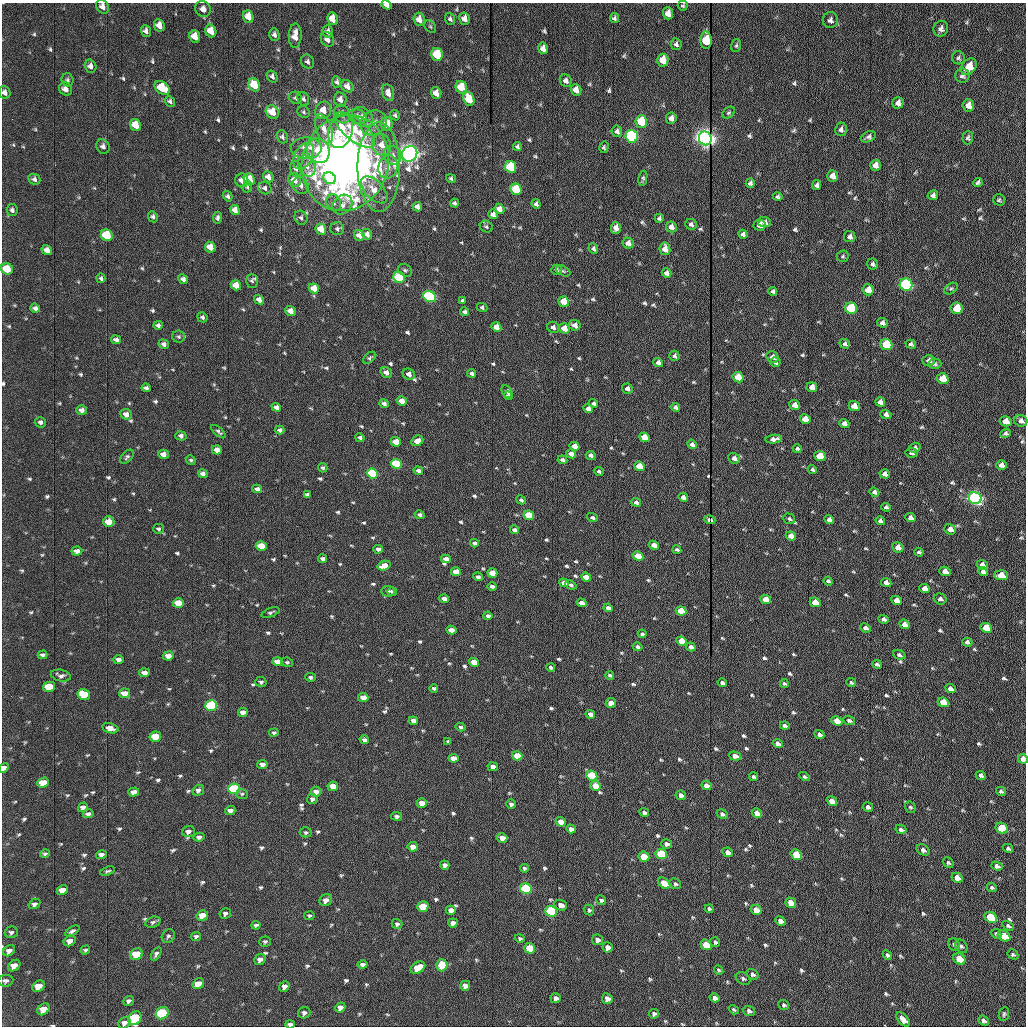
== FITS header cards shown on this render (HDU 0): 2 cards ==
NAXIS1  =                 1024 /fastest changing axis
NAXIS2  =                 1024 /next to fastest changing axis

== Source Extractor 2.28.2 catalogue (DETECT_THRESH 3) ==
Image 1024 x 1024 px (HDU 0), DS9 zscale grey, 1 PNG px = 1 image px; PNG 1028 x 1028 px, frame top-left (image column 1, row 1024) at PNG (2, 3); each listed source drawn as its Kron ellipse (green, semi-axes under 4 px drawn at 4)
Background 1170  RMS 12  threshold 36.4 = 3 sigma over >= 5 px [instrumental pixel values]
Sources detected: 726; of the 726, the 500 brightest by FLUX_AUTO listed and drawn (226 fainter detections omitted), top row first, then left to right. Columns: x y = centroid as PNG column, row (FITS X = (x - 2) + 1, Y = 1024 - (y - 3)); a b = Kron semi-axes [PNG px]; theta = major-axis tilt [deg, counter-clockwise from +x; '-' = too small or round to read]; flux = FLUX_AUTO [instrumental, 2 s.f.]
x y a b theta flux
387 5 5 4 - 4400
683 6 5 5 - 1400
103 7 7 6 - 4900
203 9 8 7 - 5100
668 13 6 5 - 6500
248 17 6 5 - 9200
614 18 5 4 - 1700
332 19 6 5 - 10000
419 19 6 5 - 6600
450 19 6 4 -70 1700
464 19 6 5 - 5700
830 20 8 7 - 3100
159 25 6 5 - 7900
430 26 7 5 -54 1400
941 29 8 7 - 3700
146 31 6 5 - 3300
211 31 6 5 - 12000
328 31 6 5 - 3400
274 35 6 5 - 2400
195 36 6 5 - 9100
295 36 12 6 88 10000
327 39 8 6 -60 4800
706 40 9 5 -90 28000
676 44 6 5 - 2000
736 46 6 5 - 1400
543 48 6 4 -77 4800
437 54 6 5 - 41000
958 58 6 6 - 1800
663 60 6 5 - 14000
308 62 7 6 - 2500
90 66 6 5 - 4100
969 67 9 6 50 13000
272 76 6 5 - 2400
962 76 7 7 - 2600
68 80 6 6 - 1800
566 81 6 5 - 3500
337 82 6 4 -83 1700
254 85 7 5 -63 21000
347 86 7 5 -44 4400
461 87 6 5 - 27000
162 88 8 5 -37 28000
65 89 7 6 - 5500
576 90 6 5 - 7000
5 92 7 5 -67 3500
388 93 9 5 -77 5100
436 93 6 5 - 7900
296 98 7 6 - 2100
303 99 7 5 -65 2200
340 99 7 6 - 4800
469 99 7 5 -69 23000
170 101 5 5 - 1900
898 103 5 5 - 4100
968 105 6 6 - 5600
323 110 9 7 59 9200
272 112 7 6 - 15000
304 112 6 5 - 1500
729 113 7 5 38 1500
342 114 9 7 -68 6300
395 115 5 4 - 1400
357 117 9 7 -22 4000
363 117 11 9 -38 9000
671 118 5 5 - 3900
641 122 6 5 - 41000
373 123 13 12 - 8400
387 124 7 6 - 13000
135 125 6 5 - 14000
324 129 15 7 -71 7200
841 129 7 6 - 2500
355 130 24 10 -39 31000
341 131 17 12 73 37000
617 131 6 5 - 2600
632 136 6 6 - 170000
282 137 7 5 -67 2200
868 137 8 5 23 2500
705 138 7 6 - 800000
968 138 6 5 - 1700
382 145 11 9 -62 9600
103 146 7 6 - 2900
517 146 4 4 - 1700
604 147 6 4 75 1500
306 148 15 10 0 9300
318 151 12 11 - 21000
410 154 8 7 - 790000
392 155 10 8 -55 5300
304 156 14 9 61 7300
345 163 48 43 70 710000
875 165 5 5 - 5200
307 166 11 8 -63 6300
379 167 45 21 90 54000
388 167 11 9 73 6400
511 167 6 5 - 54000
296 169 8 6 -77 2500
832 176 6 5 - 5900
268 177 6 5 - 4800
330 178 7 5 -43 18000
451 178 5 4 - 1500
643 178 8 3 79 1500
34 179 6 5 - 2500
249 179 6 5 - 25000
242 180 7 6 - 5800
294 180 7 6 - 9200
750 183 4 4 - 2500
978 183 5 4 - 1900
301 185 9 7 -53 4200
817 185 5 4 - 2500
247 187 6 4 81 1500
265 188 7 6 - 2500
516 189 6 5 - 44000
374 190 16 9 -46 12000
933 195 5 5 - 2600
228 196 5 4 - 1800
778 197 4 4 - 1600
999 200 6 5 - 1500
334 203 9 7 -64 3000
455 203 4 3 - 1500
536 204 5 4 - 2300
343 205 11 8 46 4700
417 207 5 4 - 3000
499 209 5 5 - 6900
12 210 6 5 - 2100
235 210 5 4 - 6200
493 214 5 5 - 3500
153 217 6 4 -66 2100
217 218 6 4 86 2000
301 218 7 6 - 2100
659 218 4 4 - 1800
764 222 6 5 - 2700
691 224 6 5 - 2200
760 225 6 5 - 6700
486 227 7 5 -30 1600
671 227 6 5 - 4900
616 228 6 5 - 6400
321 229 6 5 - 13000
337 229 7 6 - 1900
367 234 5 5 - 5100
743 234 5 4 - 2100
107 235 6 5 - 42000
359 235 5 5 - 5400
850 237 6 5 - 2800
628 243 5 5 - 5200
210 247 6 5 - 11000
593 249 5 4 - 1800
665 249 6 5 - 7700
47 250 5 5 - 4700
843 256 6 5 - 1400
873 264 5 5 - 2000
7 269 6 5 - 17000
405 270 7 6 - 1600
557 270 5 5 - 1800
563 271 7 4 -26 1400
666 273 5 4 - 3300
399 277 6 5 - 59000
101 278 5 4 - 1700
183 279 5 4 - 2900
252 281 7 6 - 1700
236 285 5 5 - 10000
906 285 6 6 - 170000
314 288 5 5 - 12000
951 289 7 5 36 1600
868 290 6 5 - 12000
773 291 4 4 - 1800
429 296 7 5 -29 120000
259 300 5 4 - 4400
463 300 4 3 - 1500
564 302 5 5 - 21000
35 308 5 4 - 2400
482 308 5 4 - 1700
851 308 6 5 - 68000
957 308 6 6 - 27000
290 311 5 4 - 8300
464 312 4 4 - 1800
202 317 5 5 - 1800
882 323 5 5 - 2800
158 325 4 4 - 2200
575 325 6 5 - 5800
496 327 5 4 - 8400
553 327 6 5 - 3200
564 328 5 5 - 12000
179 337 6 6 - 1600
116 340 5 4 - 3100
164 344 5 4 - 2400
845 344 5 4 - 2100
886 344 6 5 - 55000
911 344 5 4 - 1700
674 356 5 5 - 1900
773 357 6 5 - 4200
370 358 7 4 38 1500
929 360 6 5 - 2900
775 362 5 4 - 2300
658 363 5 4 - 3900
935 364 6 5 - 1800
386 372 6 5 - 4500
471 373 4 3 - 1900
409 374 6 5 - 4800
738 377 5 5 - 21000
943 379 6 5 - 21000
812 387 5 5 - 8000
146 388 4 4 - 2300
627 389 5 5 - 3600
507 391 7 5 -60 3000
508 396 4 3 - 1400
402 401 5 4 - 9300
880 402 5 4 - 3900
384 403 5 4 - 2700
594 403 4 3 - 2100
795 405 5 4 - 6900
854 406 5 5 - 9200
276 407 5 4 - 3900
675 407 4 4 - 2500
588 409 5 4 - 4100
82 410 5 5 - 3200
126 414 6 5 - 5100
886 414 5 4 - 3300
805 419 5 5 - 14000
1006 421 6 5 - 9800
1021 421 7 5 -20 3600
40 422 5 5 - 2200
844 423 5 4 - 4200
280 430 4 4 - 2500
218 432 9 4 -40 1800
1005 433 5 4 - 2100
181 436 5 4 - 2600
644 437 5 4 - 16000
360 438 5 4 - 2100
774 439 8 4 7 4800
417 441 6 5 - 6300
396 442 5 4 - 14000
692 444 5 4 - 2900
575 446 5 4 - 7500
915 448 6 5 - 2600
797 449 4 3 - 2200
217 450 5 4 - 7300
911 453 6 5 - 2400
163 454 5 4 - 5900
571 454 5 4 - 6200
591 455 5 4 - 3000
820 456 6 5 - 30000
127 457 8 5 49 1900
734 458 6 5 - 4000
191 460 5 4 - 1400
562 460 5 4 - 2400
396 464 5 4 - 48000
1001 465 5 4 - 4400
639 466 5 4 - 19000
323 468 4 4 - 1500
812 469 4 3 - 1500
418 471 4 4 - 2900
599 471 5 4 - 1700
372 473 5 5 - 97000
203 474 5 4 - 3800
885 474 5 4 - 4100
257 489 5 4 - 3000
874 492 5 4 - 3000
307 494 4 3 - 1700
683 497 5 4 - 4900
975 498 6 5 - 330000
521 500 5 4 - 1800
636 502 5 4 - 2400
886 507 5 3 - 1900
419 515 5 4 - 2000
529 515 5 4 - 37000
592 518 6 4 -19 2200
911 518 5 4 - 4100
789 519 6 5 - 1600
710 520 6 3 -17 2400
829 520 5 4 - 4000
880 521 5 4 - 2700
109 522 5 5 - 14000
158 529 5 5 - 1600
950 529 6 5 - 6900
514 530 4 4 - 2500
791 536 5 4 - 9400
474 543 4 4 - 2200
654 545 5 4 - 6300
261 546 5 4 - 14000
898 547 6 5 - 7400
378 549 5 4 - 3400
677 550 4 3 - 1600
77 551 5 4 - 4500
919 552 4 3 - 1800
638 556 5 4 - 18000
322 559 4 4 - 2700
446 559 5 4 - 5300
982 565 5 4 - 6700
384 566 7 4 16 12000
945 571 6 4 -22 7800
456 572 5 4 - 10000
983 572 5 4 - 3400
492 573 5 4 - 12000
1001 575 7 5 -5 11000
478 577 5 4 - 2300
586 577 5 4 - 13000
828 581 5 3 - 2000
886 582 5 4 - 4100
564 583 5 4 - 5000
571 585 6 4 -20 2400
492 586 4 3 - 2600
925 589 5 4 - 8200
388 591 7 5 -2 2100
392 591 5 4 - 1500
444 599 5 4 - 4300
766 599 5 4 - 19000
940 599 6 5 - 2800
897 600 5 4 - 8300
815 602 5 4 - 19000
178 603 5 4 - 19000
581 603 5 4 - 4900
608 608 4 4 - 3500
681 611 5 4 - 23000
270 613 9 4 21 1800
488 616 4 3 - 2400
884 619 5 4 - 3300
904 624 5 4 - 7600
865 628 5 4 - 2800
986 628 6 5 - 22000
451 630 5 4 - 6100
642 634 4 4 - 2100
681 641 5 4 - 20000
967 642 5 4 - 2700
638 647 5 3 - 1900
691 647 5 4 - 3000
43 655 5 4 - 2100
899 655 6 4 -21 2100
168 656 5 4 - 6300
118 659 5 4 - 3000
277 662 5 4 - 7500
287 662 6 4 -9 1400
474 662 5 4 - 12000
877 664 5 4 - 2100
551 667 4 3 - 2000
144 673 5 4 - 4800
610 675 4 3 - 1500
61 676 10 5 -12 3000
310 677 5 4 - 1800
261 682 5 5 - 2000
722 683 4 3 - 2300
851 683 5 4 - 1500
784 684 4 3 - 1500
49 687 6 5 - 23000
434 688 4 3 - 1600
950 689 5 4 - 4200
124 693 5 4 - 9300
84 694 6 5 - 26000
363 697 5 4 - 9800
943 702 6 4 -23 21000
611 703 5 5 - 6500
211 706 6 5 - 88000
243 712 5 4 - 5700
590 714 5 4 - 4600
849 720 6 4 -21 2100
413 721 5 4 - 3800
837 721 5 4 - 16000
785 725 5 3 - 2400
461 727 5 4 - 1400
110 728 8 5 -14 10000
274 733 5 4 - 1400
819 734 5 4 - 2900
155 737 6 5 - 22000
364 740 4 4 - 2400
448 741 4 3 - 1400
778 743 5 4 - 4200
517 756 5 4 - 20000
735 756 6 4 -17 5300
453 758 5 4 - 7100
1023 759 5 4 - 7300
262 764 5 4 - 4900
493 767 5 4 - 3700
4 768 5 4 - 4300
981 775 5 4 - 2700
592 776 6 5 - 60000
754 777 4 3 - 1800
805 777 5 4 - 1400
43 783 6 5 - 16000
333 786 5 5 - 14000
595 786 5 5 - 15000
706 786 5 4 - 5400
234 789 6 5 - 97000
198 790 6 5 - 2800
1001 791 5 4 - 1800
134 792 5 4 - 5600
316 792 5 5 - 5800
242 794 6 5 - 1400
681 795 5 4 - 4000
312 799 5 5 - 2600
832 801 5 4 - 8700
422 803 5 4 - 8800
511 804 5 4 - 2300
83 807 5 4 - 3400
868 807 5 4 - 3000
910 807 6 5 - 1400
230 810 5 4 - 4400
644 812 5 4 - 2300
757 813 5 4 - 8700
88 814 5 4 - 3100
722 814 6 4 -30 2400
397 816 5 4 - 2200
561 822 5 4 - 9400
1002 828 6 5 - 35000
571 829 5 4 - 4100
901 829 6 4 -28 2600
188 831 6 5 - 3300
306 832 6 5 - 1500
199 837 5 4 - 2800
502 838 5 4 - 6900
666 844 5 4 - 2800
413 847 5 5 - 7000
1008 848 5 3 - 2300
923 850 7 5 -31 3200
728 852 5 4 - 5000
45 854 5 4 - 1500
661 854 6 5 - 68000
796 854 6 5 - 25000
101 855 5 4 - 3300
644 857 5 5 - 25000
948 863 6 5 - 1400
445 865 4 4 - 3600
997 866 6 4 -28 2800
524 868 4 4 - 1500
107 871 8 4 18 1500
957 878 6 4 -27 7200
664 883 7 5 -40 18000
675 884 6 5 - 1800
992 887 5 4 - 1700
526 889 6 5 - 98000
62 890 6 4 30 7500
326 900 6 5 - 4800
601 900 5 4 - 1700
791 903 6 5 - 14000
34 904 6 4 32 2800
561 905 6 5 - 5300
423 906 5 5 - 31000
709 909 4 3 - 1600
451 910 5 4 - 5800
589 910 5 5 - 1500
756 910 6 4 -31 7400
551 911 6 5 - 100000
225 913 6 5 - 2200
202 915 6 5 - 9700
309 916 5 4 - 1400
991 917 6 5 - 50000
780 921 5 4 - 5000
153 922 8 5 18 1800
453 923 5 4 - 3800
397 924 5 5 - 1900
256 925 4 3 - 1500
1008 926 6 4 -28 1700
72 931 8 4 31 2200
11 932 6 6 - 2100
996 934 5 4 - 1500
168 936 7 6 - 2000
196 936 5 4 - 1700
1004 936 7 5 -30 20000
520 938 5 4 - 1400
597 940 6 5 - 4200
70 941 6 5 - 5200
265 942 6 5 - 1500
715 942 5 4 - 1900
706 945 6 5 - 25000
954 945 7 5 -55 1400
961 946 7 5 -54 1700
608 947 5 5 - 5300
530 948 5 5 - 29000
85 950 5 3 - 1500
9 951 6 5 - 4000
136 954 6 5 - 23000
156 954 7 4 59 2000
1013 954 6 5 - 1600
887 955 5 4 - 1800
959 959 6 5 - 19000
260 960 6 5 - 4000
362 965 5 4 - 2600
442 965 6 5 - 23000
14 966 7 5 40 7300
418 968 8 5 30 14000
719 970 5 3 - 1400
752 974 6 4 -35 2300
743 978 8 5 -33 2000
6 981 8 5 8 2300
198 984 6 5 - 8900
39 986 7 5 37 11000
284 986 6 5 - 3800
465 986 5 5 - 5000
556 998 5 5 - 4000
714 998 5 4 - 3200
607 999 5 5 - 5900
128 1001 5 4 - 2200
784 1005 5 5 - 1600
340 1007 5 4 - 4600
43 1009 7 5 36 11000
734 1010 5 4 - 1400
749 1011 6 5 - 2400
162 1013 7 5 40 76000
304 1013 6 5 - 2300
654 1014 5 4 - 1800
1004 1014 7 5 81 1600
135 1018 7 6 - 56000
903 1019 8 4 -50 5600
984 1021 6 4 -40 2900
124 1023 6 5 - 3700
290 1024 5 3 - 2500
At the frame edge (FLAGS 8, measured only in part): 9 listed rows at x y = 387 5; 103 7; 5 92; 7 269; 1023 759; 4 768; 135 1018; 124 1023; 290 1024
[226 fainter detections neither listed nor drawn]

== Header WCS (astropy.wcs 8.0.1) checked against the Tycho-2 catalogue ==
Header WCS as astropy/WCSLIB reads it (applying the file's SIP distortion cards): RA---TAN-SIP/DEC--TAN-SIP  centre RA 20:33:53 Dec +07:34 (308.47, +7.57 deg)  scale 1.67 arcsec/px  FOV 28.6' x 28.6'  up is -179 deg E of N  parity flipped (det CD > 0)
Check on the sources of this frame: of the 60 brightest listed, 18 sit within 2.5 arcsec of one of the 21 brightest Tycho-2 stars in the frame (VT <= 12.15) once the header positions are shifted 0.31 arcsec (0.29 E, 0.10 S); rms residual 1.02 arcsec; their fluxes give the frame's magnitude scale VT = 23.87 - 2.5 log10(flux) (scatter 0.20 mag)
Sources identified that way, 18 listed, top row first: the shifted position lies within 2.5 arcsec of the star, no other Tycho-2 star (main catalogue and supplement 1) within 5.0 arcsec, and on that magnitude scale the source's flux lands within +1.5 / -3 mag of the star's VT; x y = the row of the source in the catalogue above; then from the Tycho-2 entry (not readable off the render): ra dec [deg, ICRS J2000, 3 dp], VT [Tycho-2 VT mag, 2 dp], TYC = Tycho-2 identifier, HIP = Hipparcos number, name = IAU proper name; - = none
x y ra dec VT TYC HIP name
641 122 308.409 +7.387 11.71 522-63-1 - -
632 136 308.413 +7.394 10.61 522-1117-1 - -
705 138 308.379 +7.395 9.53 522-815-1 - -
410 154 308.517 +7.401 9.28 522-2249-1 - -
906 285 308.286 +7.464 10.73 522-842-1 - -
429 296 308.509 +7.467 11.07 522-1042-1 - -
851 308 308.312 +7.475 12.07 522-647-1 - -
957 308 308.262 +7.475 12.01 522-585-1 - -
886 344 308.295 +7.492 11.63 522-671-1 - -
975 498 308.254 +7.563 10.72 1087-1249-1 - -
211 706 308.613 +7.656 11.72 1088-801-1 - -
592 776 308.435 +7.690 11.87 1088-65-1 - -
234 789 308.603 +7.695 11.58 1088-743-1 - -
526 889 308.467 +7.743 11.69 1088-851-1 - -
551 911 308.455 +7.753 11.50 1088-523-1 - -
991 917 308.249 +7.758 12.15 1087-191-1 - -
162 1013 308.638 +7.799 11.64 1088-397-1 - -
135 1018 308.650 +7.801 11.70 1088-297-1 - -